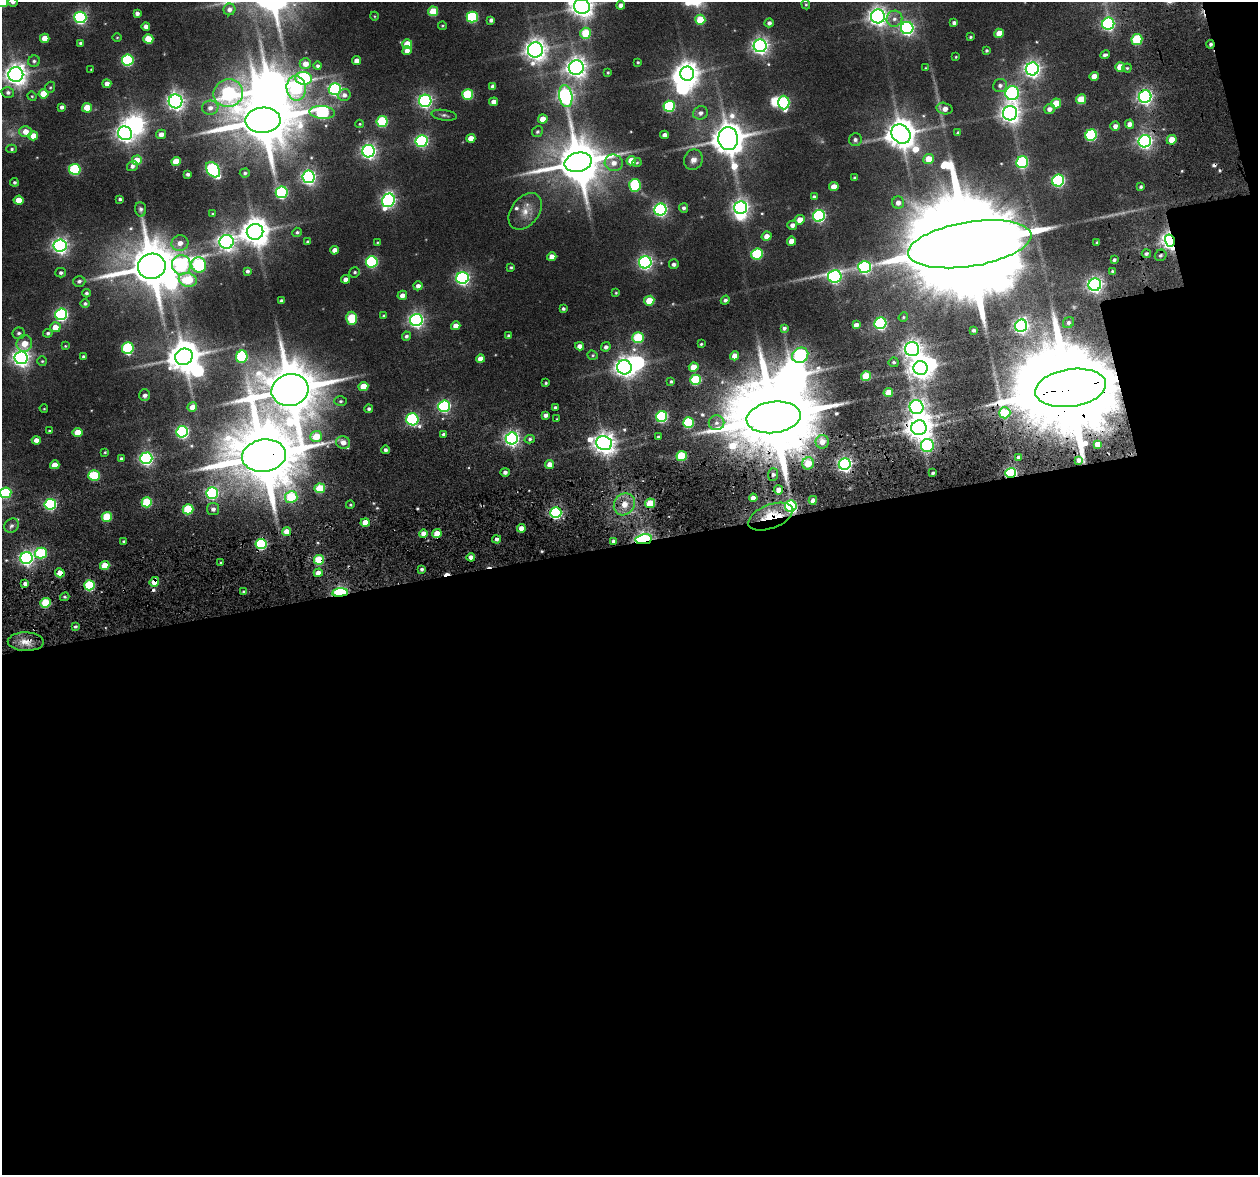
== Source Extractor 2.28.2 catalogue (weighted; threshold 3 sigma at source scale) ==
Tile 16 of 4 x 4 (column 4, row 4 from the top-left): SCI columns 3913-5168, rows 229-1401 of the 5399 x 5357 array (HDU 1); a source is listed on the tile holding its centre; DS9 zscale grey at full resolution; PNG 1260 x 1177 px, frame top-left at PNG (2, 2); each listed source drawn as its Kron ellipse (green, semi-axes under 4 px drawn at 4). Shown black and unused: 56% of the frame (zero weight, under 3 of 6 exposures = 11% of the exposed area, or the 3 px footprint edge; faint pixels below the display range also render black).
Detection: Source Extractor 2.28.2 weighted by HDU 2 'WHT'; one run over the whole footprint, this tile lists its part. Background 0.141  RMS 0.015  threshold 0.0605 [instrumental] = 3 sigma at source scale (4.09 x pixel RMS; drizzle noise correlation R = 1.36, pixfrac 0.8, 0.05/0.05 arcsec/px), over >= 5 px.
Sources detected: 352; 16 inside a brighter object's white glare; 4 cosmic-ray / hot-pixel residue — neither listed nor drawn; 2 inside a brighter listed object's ellipse — not listed separately; the other 330 listed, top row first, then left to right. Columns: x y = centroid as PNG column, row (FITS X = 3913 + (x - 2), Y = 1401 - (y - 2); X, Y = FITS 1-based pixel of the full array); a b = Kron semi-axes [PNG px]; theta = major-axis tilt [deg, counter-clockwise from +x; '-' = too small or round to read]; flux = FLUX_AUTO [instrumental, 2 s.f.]
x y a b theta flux
3 2 5 5 - 54
13 2 5 4 - 3.4
806 4 5 4 - 1.4
621 5 4 4 - 7.5
582 6 8 7 - 1100
229 9 6 6 - 5.8
433 11 5 5 - 42
137 13 4 4 - 4
374 16 4 3 - 0.95
878 16 7 7 - 730
80 17 6 6 - 240
472 17 5 5 - 120
894 19 8 8 - 7.1
491 20 4 4 - 3.9
700 20 5 5 - 38
769 23 4 4 - 4
954 23 4 4 - 3.9
1108 24 6 6 - 240
146 26 4 4 - 6.7
443 26 4 3 - 1.4
907 28 6 6 - 340
585 33 5 5 - 45
999 33 5 4 - 22
117 37 4 3 - 1
970 37 4 3 - 1.6
45 38 5 4 - 15
148 39 5 4 - 29
1137 40 5 5 - 84
80 43 3 3 - 2
407 44 5 4 - 24
1210 44 4 3 - 2.5
760 46 6 6 - 540
535 50 8 7 - 980
986 50 3 3 - 1.8
407 51 4 4 - 6.7
1105 55 5 3 - 3.1
956 57 3 2 - 1.1
128 60 6 5 - 170
34 61 6 5 - 2.7
357 61 4 4 - 8.8
638 62 3 3 - 1.4
305 64 5 5 - 12
318 66 4 4 - 3.3
576 67 7 7 - 860
1120 67 5 4 - 20
925 68 4 2 - 0.84
1127 68 4 4 - 1.8
91 69 3 2 - 0.78
1032 69 6 6 - 550
608 72 3 3 - 1.5
687 74 7 7 - 1200
16 75 7 7 - 1000
1094 76 4 4 - 9.9
303 78 8 6 -6 170
107 84 4 4 - 8.7
1000 85 7 6 - 4.5
493 86 4 4 - 4.6
50 87 6 4 67 1.6
296 88 12 9 -86 120
335 89 6 6 - 270
8 92 6 5 - 3.7
228 93 15 14 - 190
1012 93 7 6 - 310
44 94 5 4 - 24
468 94 5 5 - 77
344 95 6 5 - 5.2
32 96 5 4 - 1.3
566 96 11 6 -81 480
1145 97 6 6 - 430
1081 99 5 5 - 35
175 101 7 7 - 570
425 101 6 6 - 340
494 102 4 4 - 7.6
784 102 7 5 -89 170
1056 103 5 5 - 26
669 106 6 5 - 130
62 107 4 4 - 4.1
87 108 5 5 - 24
210 108 8 7 - 7.4
945 109 8 5 -14 9.1
1049 109 5 5 - 6
322 112 13 6 -4 200
700 113 7 6 - 5.3
1010 113 7 7 - 770
444 115 13 5 -8 3.8
543 119 5 4 - 15
263 120 17 12 2 8100
382 121 5 5 - 93
360 124 4 3 - 1.3
1130 124 5 4 - 7.3
1115 126 5 4 - 5.4
25 132 6 5 - 12
537 132 6 5 - 2.4
125 133 7 6 - 640
958 133 4 3 - 3.1
161 134 5 4 - 8
901 134 10 8 -46 2200
665 135 4 4 - 6.1
1091 135 6 5 - 150
33 136 5 4 - 16
471 138 4 4 - 13
728 139 11 10 - 2800
855 140 6 6 - 4.7
1172 140 5 4 - 19
422 141 6 6 - 240
1145 141 6 6 - 400
12 149 5 4 - 1.9
369 151 6 6 - 420
929 159 5 5 - 19
137 160 5 5 - 24
693 160 10 9 - 7.1
176 161 5 4 - 24
631 161 5 4 - 20
578 162 14 9 13 5900
1022 162 6 6 - 160
614 163 9 8 - 9.4
637 163 4 4 - 1.4
132 166 5 5 - 3.9
75 169 6 5 - 110
213 170 9 6 -50 240
245 173 5 4 - 2.2
188 174 4 3 - 3
308 177 6 6 - 380
855 178 3 3 - 1.6
1058 181 6 6 - 220
14 182 4 4 - 2
635 185 6 5 - 100
834 187 5 4 - 14
1141 187 4 3 - 2.3
282 192 6 5 - 220
814 197 4 4 - 2.9
120 199 3 3 - 2.4
19 200 5 4 - 20
388 200 7 6 - 310
898 203 6 6 - 7.2
683 208 5 4 - 3.2
741 208 6 6 - 520
141 209 7 5 -85 3.2
660 210 6 6 - 310
525 211 20 14 52 18
213 214 3 2 - 1.2
819 216 6 6 - 240
800 220 5 4 - 15
792 225 5 4 - 5.9
255 232 8 8 - 1800
297 232 5 4 - 2.2
767 236 5 4 - 10
792 241 5 4 - 13
1170 241 6 5 - 690
227 242 7 6 - 580
308 242 4 3 - 2.6
377 242 4 4 - 1.2
1097 242 3 3 - 1.6
180 243 8 7 - 9.6
970 244 62 22 9 67000
60 245 6 6 - 490
334 250 4 4 - 7.7
757 254 6 5 - 110
1146 254 4 4 - 2.9
1161 255 6 5 - 3.2
552 257 5 4 - 12
1114 260 3 3 - 2.6
372 262 6 5 - 160
645 262 6 6 - 360
674 264 5 5 - 3.8
181 265 10 9 - 120
199 265 7 7 - 180
152 266 14 12 10 6400
511 267 4 4 - 1.8
865 267 6 6 - 220
247 271 4 3 - 2.8
1113 271 4 3 - 2.5
355 272 5 5 - 2.3
61 273 5 5 - 3.1
835 276 7 6 - 310
463 278 6 6 - 320
346 279 4 4 - 6.9
188 280 9 7 -14 53
79 281 6 5 - 3.2
1095 285 6 6 - 490
418 286 4 4 - 5.2
86 293 4 4 - 2.7
616 293 4 4 - 1.4
402 295 5 4 - 7.6
725 300 5 4 - 3.7
282 301 4 4 - 4
649 301 5 5 - 29
85 303 5 4 - 2.7
563 309 4 3 - 2.4
61 314 6 6 - 230
383 316 4 3 - 1.3
903 317 5 4 - 1.5
352 318 6 5 - 61
416 320 6 6 - 400
880 323 6 5 - 200
1068 323 6 5 - 3.1
856 325 4 4 - 6.2
456 326 4 4 - 10
1021 326 6 6 - 400
55 327 5 5 - 14
784 328 4 3 - 2.5
973 330 3 3 - 2.8
19 333 6 6 - 2.9
48 333 5 4 - 2.5
406 336 4 4 - 2.9
509 336 3 3 - 2.2
638 338 5 5 - 75
24 343 8 8 - 18
701 344 3 3 - 1.5
65 346 4 4 - 1.2
579 346 4 4 - 7.1
606 347 5 4 - 3.9
128 348 6 6 - 120
912 349 7 7 - 670
593 355 5 4 - 1.7
800 355 8 7 - 210
83 356 3 3 - 2
735 356 4 4 - 12
184 357 9 8 - 2700
242 357 6 5 - 120
21 358 7 6 - 650
480 359 4 4 - 9.5
42 361 5 5 - 1.5
894 362 5 4 - 2.7
624 367 7 7 - 870
694 367 5 4 - 19
921 368 7 7 - 1000
866 376 5 4 - 50
696 380 5 5 - 96
671 381 4 3 - 1.7
546 383 3 3 - 1.5
363 386 5 4 - 23
1071 388 36 19 8 35000
290 390 19 16 14 8900
888 392 5 4 - 19
145 395 6 5 - 5.4
340 401 6 5 - 2.3
444 406 6 5 - 230
192 407 5 4 - 9.7
917 407 7 7 - 500
555 408 3 3 - 2.5
44 409 4 3 - 0.79
369 409 4 4 - 2.7
1005 413 5 5 - 48
546 415 4 4 - 4.6
662 417 5 5 - 170
774 417 27 15 7 20000
412 419 6 6 - 190
557 419 4 2 - 0.94
688 423 5 5 - 98
716 423 8 7 - 6.2
919 428 8 7 - 1500
49 431 4 3 - 1.4
78 432 5 4 - 23
182 432 6 5 - 250
443 434 4 4 - 2.9
316 436 6 5 - 27
658 437 3 3 - 2
512 438 6 6 - 420
530 439 5 4 - 2.3
36 440 4 4 - 7.1
343 442 7 6 - 8.7
822 442 7 6 - 12
604 443 8 7 - 1100
1097 444 4 4 - 13
927 446 6 6 - 230
385 450 4 4 - 3.4
105 452 4 4 - 1.4
264 456 22 16 8 13000
682 456 5 5 - 61
1019 457 4 3 - 5.5
121 458 4 4 - 2.3
146 458 6 6 - 300
1079 460 4 3 - 4.9
808 463 6 5 - 29
550 464 5 4 - 9.6
845 464 6 5 - 410
55 465 5 4 - 15
505 472 4 4 - 4.2
933 473 3 3 - 2.1
1010 473 5 5 - 210
773 474 6 5 - 4.1
94 476 6 5 - 70
320 488 5 5 - 59
778 490 5 4 - 12
6 493 6 5 - 100
212 493 6 5 - 210
291 497 6 6 - 57
753 498 4 4 - 7.5
813 500 4 4 - 7.7
147 502 5 5 - 66
650 503 5 4 - 42
50 504 6 5 - 180
624 504 11 10 - 15
350 505 4 3 - 1.3
791 506 6 5 - 200
188 509 5 5 - 66
213 509 6 6 - 4.6
556 513 6 5 - 210
107 517 5 5 - 55
770 517 23 12 21 36
365 522 4 4 - 17
11 526 8 6 41 3.8
521 528 4 4 - 10
287 532 4 4 - 13
423 533 4 4 - 8.7
437 534 4 4 - 21
497 539 4 4 - 3.7
644 539 8 5 10 320
124 541 3 3 - 1.9
613 541 3 3 - 4.3
261 544 5 5 - 140
41 553 6 5 - 100
471 557 4 4 - 8.6
26 558 6 6 - 380
319 560 5 4 - 60
221 563 4 3 - 1.4
105 565 5 4 - 28
422 569 4 4 - 2.8
60 573 5 4 - 19
318 573 4 4 - 8.6
154 582 5 4 - 16
25 584 4 3 - 4.4
89 585 5 5 - 87
244 592 3 3 - 3
340 592 7 4 7 210
65 597 4 4 - 2
46 603 5 5 - 53
75 626 4 3 - 2.2
26 642 18 9 -1 14
Overlapping masked pixels (flux is a lower limit): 17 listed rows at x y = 1210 44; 1145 97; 1170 241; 1071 388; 774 417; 919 428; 264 456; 845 464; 1010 473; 556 513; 770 517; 644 539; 319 560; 60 573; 154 582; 340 592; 26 642
Isophote crosses this tile's border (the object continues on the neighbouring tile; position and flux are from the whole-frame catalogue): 5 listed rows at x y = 3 2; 13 2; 582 6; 16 75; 6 493